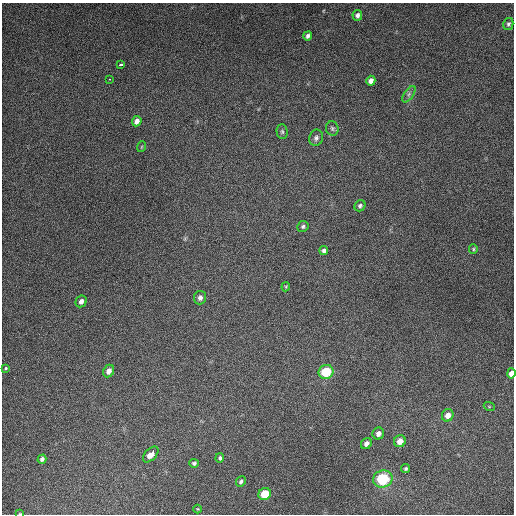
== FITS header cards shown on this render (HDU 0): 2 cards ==
NAXIS1  =                  512
NAXIS2  =                  512

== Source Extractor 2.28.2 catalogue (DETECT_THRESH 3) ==
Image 512 x 512 px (HDU 0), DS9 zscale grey, 1 PNG px = 1 image px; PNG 516 x 516 px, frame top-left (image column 1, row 512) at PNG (2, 3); each listed source drawn as its Kron ellipse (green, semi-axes under 4 px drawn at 4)
Background 5390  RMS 320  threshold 975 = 3 sigma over >= 5 px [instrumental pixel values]
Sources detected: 38; all 38 listed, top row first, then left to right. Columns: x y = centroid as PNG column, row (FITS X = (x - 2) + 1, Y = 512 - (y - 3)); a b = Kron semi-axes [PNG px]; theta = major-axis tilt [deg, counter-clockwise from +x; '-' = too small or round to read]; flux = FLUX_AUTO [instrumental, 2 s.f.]
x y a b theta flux
357 15 5 5 - 7.6e+04
508 24 6 5 - 4.2e+04
308 36 4 4 - 5.8e+04
120 65 3 3 - 5.1e+04
110 79 3 2 - 1.2e+04
371 81 5 4 - 1.0e+05
409 94 9 4 55 6.3e+04
137 121 5 4 - 1.1e+05
332 128 7 6 - 4.9e+04
282 132 7 5 -88 4.2e+04
316 138 8 7 - 7.0e+04
141 147 5 3 - 1.8e+04
360 206 6 5 - 5.0e+04
303 226 6 5 - 4.2e+04
473 249 5 4 - 2.8e+04
324 250 4 4 - 5.5e+04
286 287 5 4 - 2.3e+04
200 298 7 6 - 7.8e+04
81 301 6 5 - 9.0e+04
6 368 4 3 - 6.5e+04
109 371 6 5 - 1.2e+05
326 372 7 7 - 8.9e+05
511 373 5 4 - 1.2e+05
489 406 5 3 - 1.9e+04
448 415 6 5 - 1.5e+05
378 433 6 5 - 9.6e+04
400 441 6 5 - 1.9e+05
366 444 6 5 - 9.7e+04
151 454 9 5 46 1.9e+05
220 458 5 4 - 3.8e+04
42 459 4 4 - 5.1e+04
194 463 5 4 - 4.9e+04
406 469 4 3 - 3.6e+04
383 479 10 8 13 1.4e+06
241 482 5 4 - 4.3e+04
265 494 6 6 - 5.6e+05
198 509 4 3 - 1.6e+04
20 514 4 3 - 2.0e+04
At the frame edge (FLAGS 8, measured only in part): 2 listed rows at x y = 511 373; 20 514